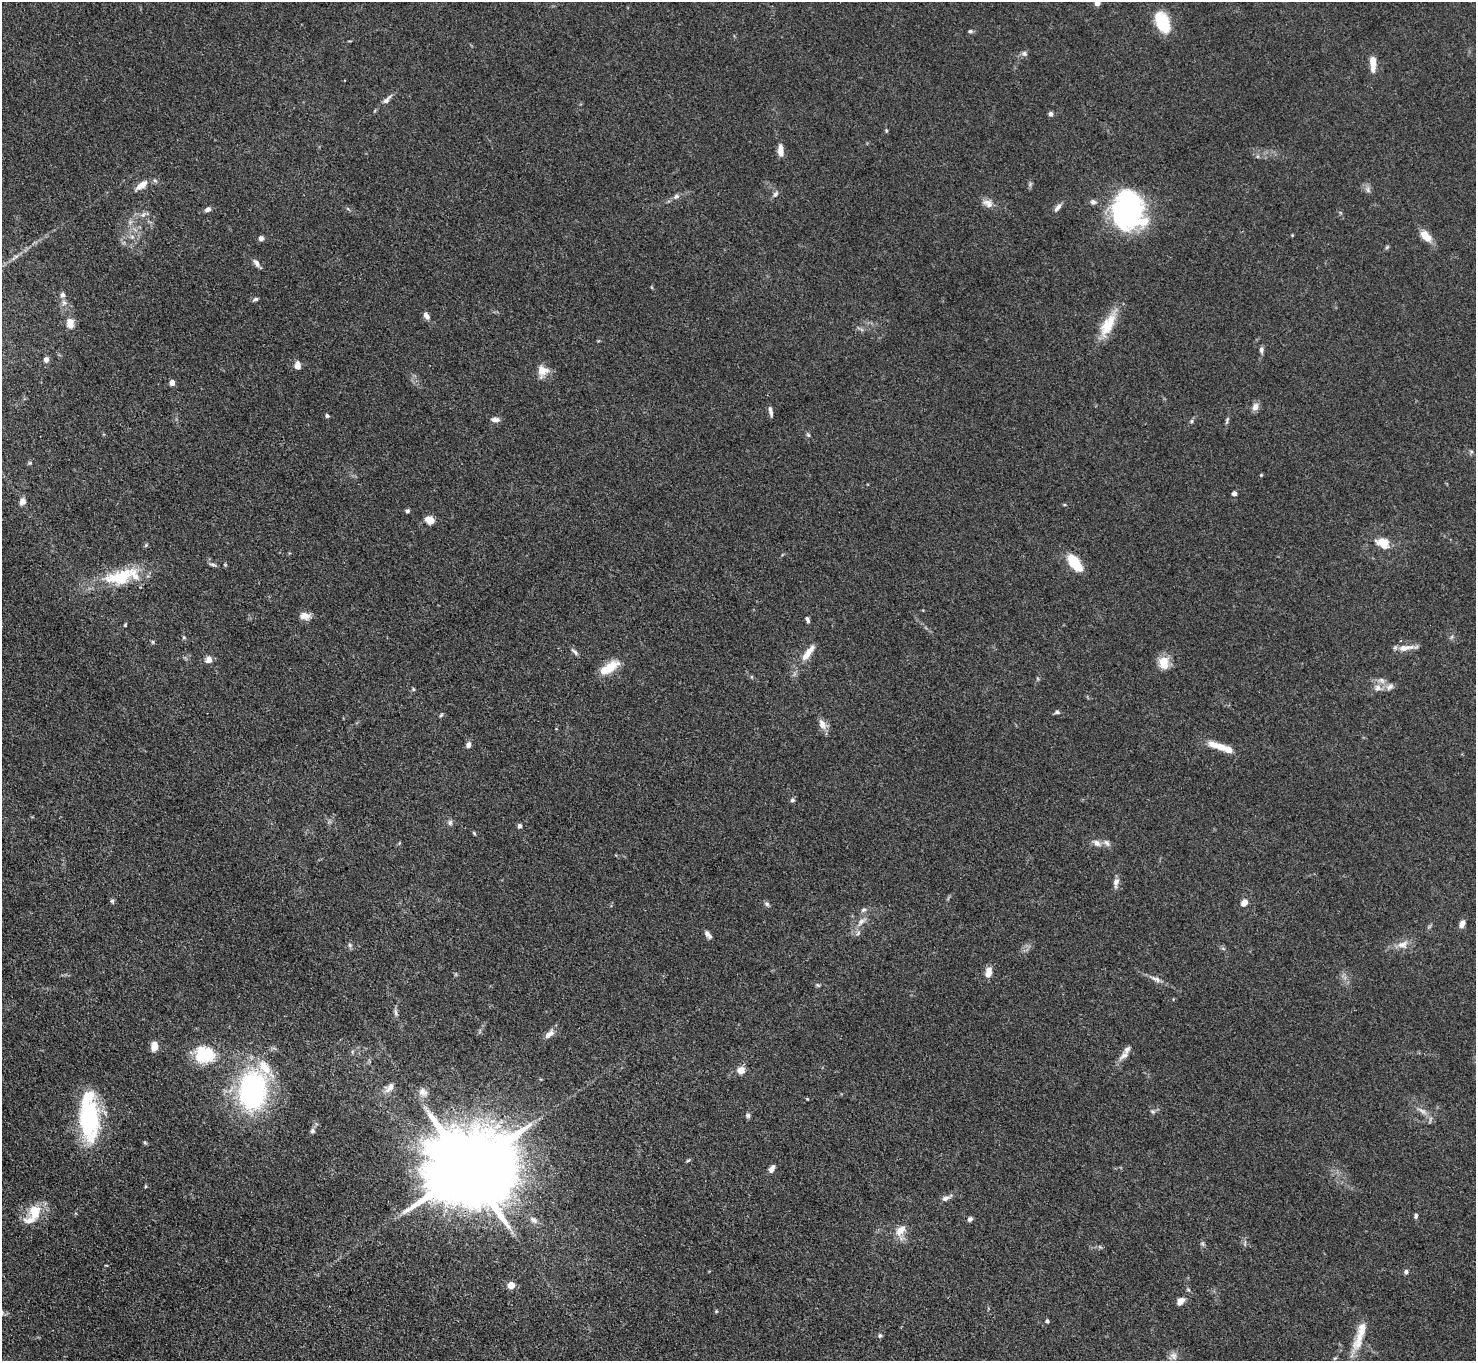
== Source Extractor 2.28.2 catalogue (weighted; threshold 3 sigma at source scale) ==
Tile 7 of 4 x 4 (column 3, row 2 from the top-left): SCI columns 2949-4422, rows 3017-4375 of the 5898 x 5892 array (HDU 1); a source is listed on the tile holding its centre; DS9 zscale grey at full resolution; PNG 1478 x 1363 px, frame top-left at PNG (2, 2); no overlay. Shown black and unused: <1% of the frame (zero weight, under 3 of 4 exposures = <1% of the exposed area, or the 3 px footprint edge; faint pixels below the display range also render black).
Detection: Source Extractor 2.28.2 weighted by HDU 2 'WHT'; one run over the whole footprint, this tile lists its part. Background 0.0607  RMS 0.0053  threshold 0.0238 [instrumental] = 3 sigma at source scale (4.5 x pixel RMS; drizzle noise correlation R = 1.50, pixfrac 1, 0.05/0.05 arcsec/px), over >= 5 px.
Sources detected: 134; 9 inside a brighter listed object's ellipse — not listed separately; the other 125 listed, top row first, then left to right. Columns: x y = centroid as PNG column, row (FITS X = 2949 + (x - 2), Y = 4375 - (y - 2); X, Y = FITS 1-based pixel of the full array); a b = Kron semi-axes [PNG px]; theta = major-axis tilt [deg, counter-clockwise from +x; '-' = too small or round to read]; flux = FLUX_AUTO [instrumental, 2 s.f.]
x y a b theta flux
1097 3 4 4 - 4.9
1162 22 22 13 -69 20
970 31 6 5 - 0.85
1024 53 6 6 - 1.3
1373 63 18 6 -89 6.8
387 99 15 6 47 2.5
1051 114 6 5 - 1.4
886 131 6 3 -90 0.61
780 151 14 6 -86 4.4
141 185 16 7 37 5.1
1368 190 9 5 -72 1.6
775 194 9 5 53 1.6
676 196 8 7 - 1.7
1093 202 7 6 - 1.6
988 203 15 9 -31 3.7
1058 207 12 5 51 2.1
208 209 7 5 23 1.9
1128 211 37 31 87 100
143 215 8 6 54 1.7
1292 235 4 3 - 0.45
1426 236 18 10 -48 6
132 237 6 6 - 1.5
261 238 6 6 - 1.8
1387 247 6 4 46 0.74
16 256 7 4 19 1.1
256 263 11 6 -58 1.9
255 299 7 4 29 1.1
64 303 9 6 -73 2.1
426 316 9 6 -54 2.4
70 323 11 8 -83 5.3
1108 325 35 14 62 14
1261 350 9 5 -87 1.5
46 359 7 6 - 1.9
297 366 9 7 87 3.4
542 371 16 14 69 5.6
172 383 4 4 - 5
1255 407 10 7 67 3.1
771 412 10 5 -77 2
327 416 5 4 - 0.87
495 419 11 5 -3 2.2
1227 420 11 4 74 1.1
1191 421 6 4 89 0.76
808 435 6 5 - 0.81
30 463 6 3 -17 0.6
1261 475 5 4 - 0.55
1234 493 5 5 - 1.8
22 501 8 7 - 2.8
407 511 5 5 - 1
430 520 11 8 -34 4.8
1383 543 10 7 -26 10
1075 563 19 9 -53 17
212 564 10 4 -10 1.1
225 565 5 3 - 0.48
120 577 46 20 15 27
305 616 13 8 -1 4.1
807 620 9 4 -65 1.3
125 625 4 3 - 0.54
184 637 5 4 - 0.71
153 642 5 5 - 0.76
1406 648 25 6 7 4.9
575 652 12 4 -45 1.5
808 653 25 7 53 6.6
209 659 9 8 - 2.8
1164 663 17 12 -84 7.3
610 667 24 11 35 11
1390 687 11 7 32 2.5
1378 688 10 9 - 3.2
413 689 6 3 -71 0.61
1057 712 7 5 -1 1.2
441 715 6 4 45 0.68
822 724 14 9 -66 3.9
468 745 9 6 81 1.7
1221 747 13 8 -16 5.3
792 800 6 5 - 1.1
450 822 8 6 87 1.4
520 826 6 5 - 1.4
474 833 6 4 -46 0.6
1097 843 11 7 -42 2.7
1107 843 11 7 -43 2.2
1116 882 14 7 79 2.6
112 901 6 5 - 0.93
1244 903 7 5 47 4.4
767 904 6 6 - 1.1
863 910 8 6 29 1.4
861 922 15 7 45 4
1462 924 9 6 71 2.9
708 934 10 5 -51 2.2
1403 944 16 11 13 4.9
350 945 6 5 - 1
988 972 11 7 78 4.7
1156 979 15 6 -20 2.8
818 985 7 3 -36 0.69
396 1012 12 5 -82 1.4
549 1034 15 7 41 3.4
154 1046 11 7 81 4.6
205 1055 25 21 -5 21
1124 1055 16 8 36 3.2
741 1070 7 7 - 5.3
390 1087 16 8 50 3.8
253 1090 33 23 86 110
423 1092 13 11 -35 3.7
1153 1111 7 5 -33 0.97
1422 1111 15 5 -33 2.9
748 1115 6 6 - 1.3
89 1118 43 20 88 63
312 1131 6 6 - 1.2
688 1160 6 4 30 0.7
468 1168 25 19 24 10000
772 1169 8 5 63 2.9
946 1198 11 6 19 2
35 1212 20 14 81 12
1416 1216 7 5 76 1.1
970 1219 6 5 - 1.4
533 1220 12 7 -31 2.6
900 1230 18 11 47 5.6
1202 1244 7 4 -45 0.94
1406 1272 6 6 - 1.3
511 1285 5 5 - 11
1181 1301 10 7 42 3.4
716 1311 5 4 - 0.58
1047 1321 5 4 - 0.78
880 1336 6 5 - 0.94
1360 1336 44 10 72 11
1173 1356 11 9 -62 2.8
1335 1358 5 4 - 0.6
Overlapping masked pixels (flux is a lower limit): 1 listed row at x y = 468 1168
Isophote crosses this tile's border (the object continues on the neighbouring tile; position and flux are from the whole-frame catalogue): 1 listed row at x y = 1097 3